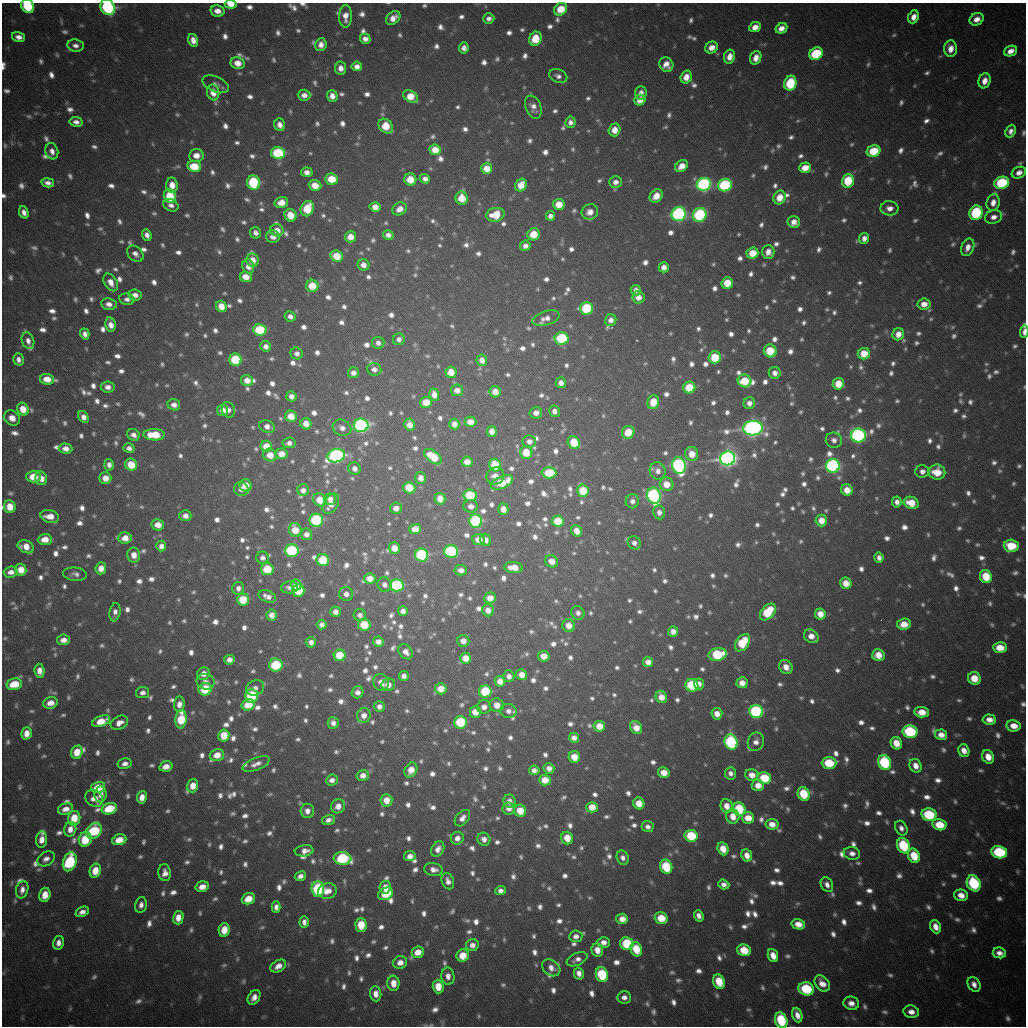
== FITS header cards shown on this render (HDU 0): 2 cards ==
NAXIS1  =                 1024
NAXIS2  =                 1024

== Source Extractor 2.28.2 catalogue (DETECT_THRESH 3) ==
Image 1024 x 1024 px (HDU 0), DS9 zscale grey, 1 PNG px = 1 image px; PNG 1028 x 1028 px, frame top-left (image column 1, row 1024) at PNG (2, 3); each listed source drawn as its Kron ellipse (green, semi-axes under 4 px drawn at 4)
Background 1530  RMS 20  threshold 60.5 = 3 sigma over >= 5 px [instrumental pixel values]
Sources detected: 1514; of the 1514, the 500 brightest by FLUX_AUTO listed and drawn (1014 fainter detections omitted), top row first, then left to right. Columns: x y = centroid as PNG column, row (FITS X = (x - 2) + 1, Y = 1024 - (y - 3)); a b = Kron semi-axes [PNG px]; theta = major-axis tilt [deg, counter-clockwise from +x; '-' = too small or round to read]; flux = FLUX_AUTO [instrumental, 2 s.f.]
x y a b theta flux
231 4 6 4 -3 2.1e+04
28 6 7 6 - 8.6e+04
108 7 8 7 - 2.1e+05
560 9 7 5 41 4.0e+04
217 11 7 5 -14 1.3e+04
345 16 11 6 88 1.4e+04
914 17 7 5 67 1.3e+04
393 18 8 5 42 1.2e+04
489 18 5 5 - 7.5e+03
977 19 7 6 - 1.3e+04
755 27 6 5 - 1.4e+04
781 28 6 5 - 1.3e+04
19 37 7 5 -16 8.9e+03
365 39 5 5 - 9.8e+03
535 39 7 6 - 4.2e+04
193 40 6 5 - 1.3e+04
75 45 8 6 -8 7.4e+03
321 45 6 5 - 9.7e+03
711 47 6 5 - 1.6e+04
464 48 5 5 - 8.1e+03
950 49 8 6 85 1.5e+04
1011 51 7 5 23 1.2e+04
816 54 7 6 - 9.2e+04
729 57 7 5 79 1.6e+04
756 58 7 5 69 1.5e+04
238 63 7 6 - 1.8e+04
666 65 7 7 - 1.5e+04
357 66 5 5 - 1.0e+04
341 68 6 5 - 1.0e+04
558 76 9 6 -23 7.4e+03
686 77 7 5 73 1.6e+04
985 81 8 6 71 1.4e+04
790 83 7 6 - 9.5e+04
216 84 14 7 -24 7.7e+03
213 92 8 6 -76 1.9e+04
641 93 7 5 88 1.1e+04
304 95 6 5 - 1.0e+04
332 96 6 5 - 1.1e+04
411 97 8 5 -36 3.3e+04
640 100 6 5 - 1.7e+04
533 107 12 7 -69 1.0e+04
76 122 6 5 - 7.6e+03
570 122 5 5 - 7.7e+03
280 125 6 5 - 1.0e+04
386 126 8 6 -47 3.5e+04
614 130 6 6 - 1.7e+04
1011 131 6 5 - 7.4e+03
435 150 6 5 - 3.0e+04
52 151 8 6 -74 8.6e+03
874 151 7 5 21 5.4e+04
278 153 7 6 - 1.3e+05
196 156 7 6 - 1.5e+04
194 166 7 5 -11 5.0e+04
682 166 7 5 32 2.0e+04
487 168 5 5 - 2.6e+04
805 168 6 5 - 2.4e+04
307 172 6 5 - 1.0e+04
1019 173 7 5 24 1.1e+04
332 179 6 5 - 4.8e+04
410 179 6 6 - 3.1e+04
425 179 5 4 - 9.1e+03
848 181 7 6 - 5.6e+04
615 182 6 5 - 1.0e+04
48 183 6 4 -11 7.7e+03
254 183 7 6 - 1.4e+05
1002 183 7 6 - 1.2e+05
704 184 7 6 - 3.6e+05
172 185 7 6 - 1.5e+04
315 185 6 5 - 2.8e+04
521 185 6 5 - 2.8e+04
725 185 7 6 - 2.0e+05
170 196 7 6 - 5.1e+04
656 196 7 6 - 2.1e+04
779 197 7 6 - 2.5e+04
462 198 6 6 - 2.9e+04
281 202 6 5 - 1.8e+04
993 203 8 6 74 1.3e+04
559 204 5 5 - 3.2e+04
171 205 8 5 -26 7.3e+03
375 207 5 5 - 1.7e+04
890 208 9 7 -8 1.2e+04
307 209 8 6 67 5.3e+04
400 209 7 6 - 1.2e+04
24 212 6 4 -68 7.9e+03
590 212 8 7 - 1.4e+04
976 213 7 6 - 1.3e+05
679 214 7 7 - 3.8e+05
290 215 6 5 - 2.9e+04
495 215 9 7 13 3.5e+04
700 215 7 6 - 2.0e+05
550 216 5 4 - 7.8e+03
994 217 9 6 20 1.0e+04
794 222 6 6 - 1.2e+04
277 230 7 6 - 1.8e+04
255 233 6 5 - 7.7e+03
534 234 6 6 - 3.3e+04
147 235 6 4 -65 7.8e+03
388 235 5 4 - 9.4e+03
273 237 7 6 - 1.2e+04
350 237 5 5 - 1.7e+04
864 238 5 5 - 9.1e+03
525 246 5 5 - 8.2e+03
968 247 9 6 68 1.2e+04
768 252 7 6 - 1.3e+04
752 253 6 5 - 3.3e+04
135 254 9 7 -43 8.5e+03
337 256 6 5 - 3.7e+04
252 260 7 6 - 1.8e+04
363 265 6 5 - 1.0e+04
248 266 7 6 - 1.2e+04
664 267 5 5 - 1.2e+04
246 277 6 5 - 2.0e+04
111 282 9 6 -60 1.3e+04
727 283 6 5 - 3.4e+04
312 286 6 6 - 3.9e+04
636 290 5 5 - 8.4e+03
135 295 7 5 -7 1.2e+04
638 297 6 6 - 1.4e+04
127 299 7 5 -11 7.4e+03
109 304 8 6 -10 9.6e+03
924 304 6 5 - 1.5e+04
221 306 6 5 - 2.1e+04
587 308 6 6 - 1.4e+05
290 316 5 5 - 8.4e+03
546 318 14 7 16 1.1e+04
611 320 6 5 - 9.0e+03
111 325 7 5 -81 1.3e+04
260 330 6 6 - 9.5e+04
1024 332 6 3 87 9.6e+03
85 334 5 4 - 8.3e+03
898 334 6 5 - 1.5e+04
562 338 7 6 - 1.4e+05
399 339 6 5 - 7.6e+03
28 341 9 6 -71 8.2e+03
378 343 6 6 - 8.1e+03
266 346 5 5 - 8.5e+03
770 351 6 6 - 5.2e+04
297 353 6 6 - 7.5e+03
864 354 6 5 - 3.0e+04
715 357 6 6 - 5.5e+04
18 359 6 5 - 7.6e+03
235 360 6 6 - 9.7e+04
482 360 6 5 - 1.3e+04
374 369 7 6 - 8.7e+03
451 372 6 5 - 2.6e+04
353 373 5 5 - 8.4e+03
775 373 6 6 - 9.6e+03
47 379 7 5 -8 2.2e+04
247 380 6 5 - 1.5e+04
745 381 7 6 - 5.4e+04
561 383 5 5 - 1.0e+04
838 384 6 5 - 3.1e+04
108 387 7 5 -7 1.0e+04
689 388 6 6 - 5.6e+04
457 390 6 6 - 1.3e+04
495 392 6 5 - 1.8e+04
434 395 6 5 - 1.4e+04
291 396 5 5 - 9.2e+03
426 402 6 5 - 2.7e+04
653 402 7 6 - 3.3e+04
749 403 6 5 - 9.5e+03
174 405 6 5 - 9.8e+03
23 409 6 5 - 2.2e+04
223 410 5 5 - 1.6e+04
228 410 8 6 -71 7.4e+03
554 411 6 5 - 8.8e+03
536 413 6 5 - 1.1e+04
291 416 6 5 - 2.7e+04
83 417 6 4 -57 9.4e+03
12 418 8 7 - 1.3e+04
470 422 6 5 - 1.7e+04
306 424 6 5 - 1.9e+04
454 424 5 5 - 1.4e+04
361 425 7 6 - 4.3e+05
410 425 6 5 - 1.4e+04
267 427 8 6 -21 1.1e+04
342 428 10 8 -29 9.9e+03
753 428 10 7 3 1.0e+06
492 431 5 5 - 1.6e+04
628 432 7 6 - 3.4e+04
133 435 6 5 - 8.5e+03
154 435 10 5 -1 4.5e+04
858 435 7 7 - 4.1e+05
834 440 8 7 - 7.6e+03
529 441 7 6 - 9.6e+03
574 442 7 5 -53 4.8e+04
289 443 6 5 - 7.9e+03
266 446 6 5 - 2.8e+04
66 448 7 5 -5 1.1e+04
129 448 5 4 - 7.4e+03
526 453 6 6 - 4.0e+04
281 454 6 5 - 1.9e+04
692 454 7 6 - 2.3e+04
270 455 7 6 - 2.2e+04
336 456 9 6 16 4.4e+05
433 457 10 6 -38 5.5e+04
728 458 7 7 - 1.0e+06
467 462 5 5 - 1.6e+04
109 465 6 4 -83 7.9e+03
131 465 6 6 - 3.5e+04
495 465 6 5 - 6.9e+04
679 465 8 6 -74 4.2e+05
833 466 7 6 - 4.1e+05
355 469 6 6 - 8.7e+03
658 471 8 8 - 9.7e+03
922 471 7 6 - 8.3e+03
937 472 8 7 - 3.1e+04
549 473 7 5 0 5.4e+04
495 476 9 8 - 1.5e+04
33 477 7 6 - 2.9e+04
41 478 7 6 - 1.2e+04
105 478 6 5 - 1.4e+04
420 478 6 5 - 1.2e+04
502 482 12 6 23 5.0e+04
667 484 7 6 - 2.3e+04
246 485 6 6 - 2.3e+04
409 488 6 5 - 4.1e+04
241 489 7 6 - 8.5e+03
303 490 6 6 - 8.9e+03
847 490 6 5 - 2.0e+04
583 491 6 5 - 4.8e+04
470 495 6 5 - 7.0e+04
654 496 8 7 - 4.2e+05
330 499 6 6 - 9.5e+03
440 499 6 5 - 2.4e+04
320 500 7 6 - 3.1e+04
632 501 7 6 - 8.4e+03
897 502 5 5 - 8.4e+03
911 503 7 6 - 3.0e+04
331 504 11 7 58 1.4e+04
471 506 7 6 - 1.1e+04
10 507 6 6 - 2.4e+04
396 508 6 5 - 1.2e+04
503 509 5 5 - 1.8e+04
659 512 7 6 - 8.6e+03
185 516 6 5 - 9.9e+03
50 517 9 6 -16 1.9e+04
316 520 6 6 - 1.8e+05
476 521 6 6 - 2.3e+05
558 521 6 5 - 4.7e+04
821 521 6 5 - 2.0e+04
158 525 6 5 - 1.6e+04
415 529 6 5 - 2.4e+04
295 530 7 6 - 3.2e+04
576 531 6 5 - 1.4e+04
306 534 6 5 - 1.0e+04
125 538 7 5 6 1.7e+04
45 539 7 5 3 2.1e+04
479 539 6 5 - 2.0e+04
485 540 6 5 - 1.0e+04
634 543 7 6 - 8.4e+03
161 546 5 5 - 9.4e+03
1011 546 7 6 - 5.1e+04
26 547 8 6 -25 1.9e+04
394 548 6 5 - 2.0e+04
292 550 7 6 - 1.9e+05
451 551 7 6 - 2.3e+05
134 555 7 6 - 1.8e+04
421 555 6 6 - 2.0e+05
263 558 6 6 - 7.8e+03
879 558 5 4 - 7.4e+03
323 560 6 6 - 6.1e+04
552 561 7 6 - 1.5e+04
513 567 9 5 -6 2.3e+04
101 568 6 5 - 1.7e+04
267 569 6 6 - 5.3e+04
21 570 6 5 - 2.1e+04
461 570 6 5 - 1.0e+04
11 572 7 5 4 1.0e+04
75 574 12 6 -5 7.5e+03
986 576 6 6 - 4.8e+04
370 578 5 5 - 2.0e+04
846 583 6 5 - 2.1e+04
296 585 5 5 - 1.4e+04
384 585 7 6 - 8.0e+03
397 585 7 6 - 2.0e+05
289 587 8 6 7 8.0e+03
238 588 6 6 - 7.8e+03
298 590 6 6 - 6.2e+04
346 594 7 7 - 8.9e+03
267 596 9 5 -20 9.6e+03
490 598 6 5 - 1.7e+04
243 600 6 6 - 5.3e+04
488 610 6 6 - 1.2e+04
403 611 5 5 - 1.1e+04
115 612 9 5 81 7.9e+03
335 612 5 5 - 9.1e+03
768 612 10 6 49 5.8e+04
578 613 7 6 - 7.7e+03
820 614 6 5 - 2.1e+04
272 615 5 5 - 1.3e+04
360 615 6 6 - 7.7e+03
904 624 7 5 7 2.3e+04
322 625 5 5 - 8.2e+03
364 625 6 6 - 4.9e+04
569 625 6 6 - 1.9e+04
673 631 5 5 - 1.3e+04
811 636 8 6 -39 1.4e+04
63 640 6 5 - 1.1e+04
463 641 6 6 - 1.2e+04
311 642 5 5 - 9.3e+03
378 642 5 5 - 1.1e+04
743 643 10 6 53 5.8e+04
1000 647 7 5 -4 2.6e+04
406 652 8 6 -51 1.0e+04
718 654 9 6 10 1.0e+05
340 655 6 6 - 4.9e+04
878 655 6 6 - 2.2e+04
544 656 5 5 - 1.8e+04
465 658 5 5 - 2.1e+04
229 660 5 5 - 9.4e+03
648 662 5 5 - 1.3e+04
276 665 7 6 - 1.1e+05
786 667 7 6 - 1.5e+04
39 671 7 5 -83 1.3e+04
203 674 6 6 - 1.2e+04
522 675 5 5 - 1.6e+04
404 676 5 5 - 8.6e+03
509 676 6 5 - 9.6e+03
974 678 6 6 - 2.7e+04
500 681 5 5 - 2.0e+04
206 682 9 7 -14 7.5e+03
381 682 8 8 - 1.2e+04
742 683 5 5 - 1.5e+04
14 684 8 5 13 4.2e+04
699 684 5 5 - 9.2e+03
388 685 7 6 - 1.3e+04
692 685 6 6 - 9.6e+04
255 688 9 7 20 8.4e+03
205 689 7 6 - 7.2e+04
441 689 6 5 - 2.2e+04
357 692 6 6 - 8.6e+03
485 692 6 6 - 1.0e+05
143 693 7 5 10 7.4e+03
251 696 7 6 - 1.1e+05
661 697 6 5 - 2.0e+04
50 703 7 5 15 1.5e+04
179 704 7 5 86 1.3e+04
248 705 6 5 - 3.8e+04
497 705 7 6 - 1.8e+04
379 707 5 5 - 8.4e+03
484 707 7 6 - 1.0e+04
508 711 8 7 - 8.1e+03
756 711 7 6 - 2.4e+05
475 712 6 5 - 2.0e+04
922 712 7 5 -2 2.4e+04
717 714 6 5 - 1.5e+04
364 715 7 7 - 1.3e+04
181 719 9 5 86 6.5e+04
989 720 7 5 -4 1.3e+04
101 721 9 5 21 3.0e+04
461 722 6 6 - 1.0e+05
119 723 9 6 27 1.2e+04
333 723 6 5 - 8.5e+03
599 726 5 5 - 2.7e+04
1014 726 7 5 -11 1.9e+04
636 728 7 5 -57 2.0e+04
910 732 7 6 - 1.4e+05
26 733 6 5 - 1.4e+04
224 735 6 5 - 3.6e+04
941 735 6 5 - 1.3e+04
574 738 5 5 - 1.1e+04
731 742 7 6 - 2.4e+05
756 742 9 8 - 1.1e+04
896 743 6 5 - 2.3e+04
964 751 6 5 - 1.3e+04
77 752 7 5 69 2.8e+04
217 755 7 6 - 2.1e+04
574 757 6 5 - 2.6e+04
988 757 7 5 -63 1.9e+04
884 762 7 6 - 1.4e+05
829 763 7 6 - 6.4e+04
125 764 7 5 10 8.5e+03
256 764 14 6 21 1.1e+04
166 766 6 5 - 1.5e+04
915 766 7 5 -62 1.3e+04
549 768 5 5 - 1.0e+04
411 770 8 6 61 2.1e+04
534 770 5 5 - 9.9e+03
664 773 6 5 - 2.3e+04
730 773 6 5 - 7.6e+03
363 775 6 5 - 1.2e+04
752 775 6 5 - 1.6e+04
764 778 7 6 - 7.7e+04
332 780 6 5 - 9.1e+03
545 780 6 5 - 2.8e+04
758 785 6 5 - 1.8e+04
193 786 6 5 - 2.1e+04
98 787 7 5 16 3.6e+04
101 794 8 6 87 1.0e+04
804 794 7 5 -66 6.2e+04
142 797 6 5 - 1.5e+04
94 798 9 8 - 1.5e+04
386 800 6 6 - 1.9e+04
509 801 7 6 - 1.1e+04
639 803 6 5 - 2.2e+04
338 806 7 6 - 1.3e+04
727 806 7 6 - 1.5e+04
592 807 6 5 - 2.5e+04
509 808 6 6 - 1.1e+04
66 809 8 5 18 1.3e+04
109 809 8 5 17 5.5e+04
739 809 7 6 - 7.7e+04
307 811 7 6 - 1.0e+04
520 811 6 6 - 2.7e+04
929 815 7 6 - 1.1e+05
733 816 7 6 - 1.9e+04
74 818 7 6 - 3.5e+04
462 818 9 6 50 9.9e+03
748 818 6 5 - 2.4e+04
328 820 7 4 15 7.7e+03
772 824 6 5 - 1.5e+04
939 825 7 5 -13 4.1e+04
648 827 6 5 - 7.4e+03
901 828 8 6 -58 7.6e+03
70 829 7 6 - 1.3e+04
94 831 9 7 44 1.1e+05
691 836 6 5 - 8.9e+04
457 838 6 6 - 9.9e+03
567 838 6 6 - 2.5e+04
85 839 7 6 - 5.5e+04
484 839 7 6 - 1.0e+04
42 840 8 5 84 1.3e+04
119 840 7 5 17 2.4e+04
903 846 8 6 -63 1.0e+05
438 849 8 6 63 9.7e+03
723 849 6 5 - 2.4e+04
304 851 9 5 6 1.1e+04
999 852 8 6 -11 1.3e+05
852 853 8 6 -11 9.3e+03
747 855 6 5 - 1.5e+04
410 856 6 5 - 1.2e+04
914 856 7 5 -64 4.1e+04
342 858 9 6 -5 1.6e+05
623 858 7 6 - 7.4e+03
46 859 9 6 32 8.7e+03
70 862 9 6 71 1.4e+05
666 867 7 6 - 8.8e+04
434 870 9 6 -8 1.0e+04
95 871 7 5 76 2.4e+04
165 873 8 6 -83 1.1e+04
300 876 6 4 26 8.3e+03
448 881 8 6 -67 8.8e+03
974 883 8 6 -64 1.3e+05
724 884 6 4 -19 8.5e+03
827 885 8 6 -61 8.2e+03
202 887 7 5 16 1.6e+04
385 887 6 5 - 1.3e+04
318 889 8 6 -88 1.6e+05
22 890 9 6 77 8.8e+03
327 891 9 7 13 1.6e+04
500 891 5 4 - 7.3e+03
386 894 8 5 27 4.7e+04
45 895 7 5 75 2.1e+04
961 895 7 5 -16 1.4e+04
248 899 7 5 22 2.7e+04
141 905 8 6 78 7.7e+03
276 907 5 4 - 7.9e+03
82 912 7 4 25 8.8e+03
699 916 6 4 -69 8.1e+03
178 918 7 5 75 1.6e+04
661 918 6 5 - 3.9e+04
622 919 6 5 - 1.6e+04
304 922 6 4 87 7.9e+03
798 924 7 5 -14 1.8e+04
361 925 7 5 -89 4.1e+04
936 927 7 5 -67 1.4e+04
224 930 7 5 78 2.6e+04
576 936 6 6 - 9.0e+03
604 942 6 5 - 1.1e+04
58 943 7 5 77 9.2e+03
627 943 7 6 - 9.3e+04
472 945 6 6 - 9.9e+03
636 949 7 5 -69 4.0e+04
597 950 7 6 - 1.6e+04
744 950 7 6 - 4.4e+04
418 952 6 5 - 1.9e+04
999 953 6 5 - 9.8e+03
463 955 6 6 - 2.8e+04
773 955 7 5 -68 1.7e+04
577 959 11 6 23 8.6e+03
400 962 7 6 - 1.2e+04
278 966 8 5 32 1.2e+04
551 968 10 7 -38 1.2e+04
579 973 6 5 - 1.0e+04
602 975 7 6 - 9.1e+04
448 976 8 6 -82 1.0e+04
719 982 7 5 -70 4.2e+04
393 983 7 6 - 1.9e+04
822 983 9 6 -51 1.5e+04
974 984 8 6 -59 9.4e+03
438 986 7 5 -87 2.6e+04
806 989 8 6 -17 9.9e+04
376 994 7 5 -85 1.2e+04
254 997 8 5 58 1.1e+04
624 997 7 6 - 8.0e+03
851 1003 8 6 -17 1.1e+04
911 1012 8 6 -12 1.1e+04
797 1015 7 5 -71 1.2e+04
781 1020 8 6 -70 9.5e+04
At the frame edge (FLAGS 8, measured only in part): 5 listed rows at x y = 231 4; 28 6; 108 7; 1024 332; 781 1020
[1014 fainter detections neither listed nor drawn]